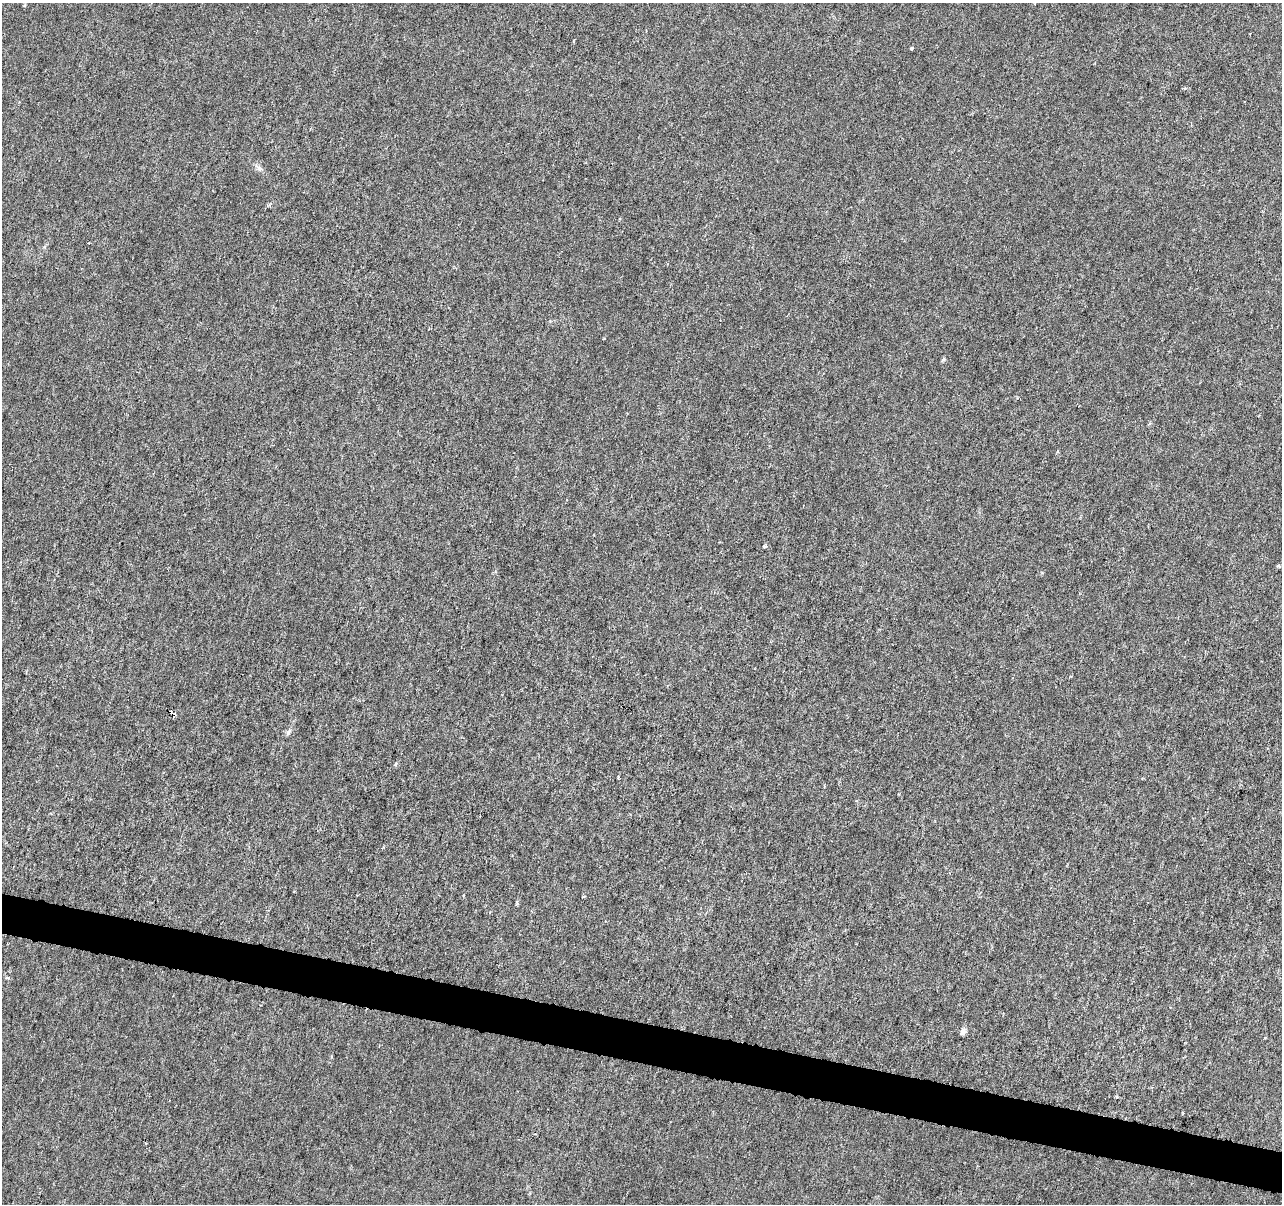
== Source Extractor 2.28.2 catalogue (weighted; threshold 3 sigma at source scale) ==
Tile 6 of 4 x 4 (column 2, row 2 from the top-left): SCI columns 1281-2560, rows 2626-3827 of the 5128 x 5312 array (HDU 1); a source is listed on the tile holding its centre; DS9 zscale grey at full resolution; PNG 1284 x 1206 px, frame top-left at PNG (2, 3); no overlay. Shown black and unused: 3% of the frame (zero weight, under 3 of 6 exposures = <1% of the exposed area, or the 3 px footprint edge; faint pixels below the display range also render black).
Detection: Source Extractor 2.28.2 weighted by HDU 2 'WHT'; one run over the whole footprint, this tile lists its part. Background -1.32e-04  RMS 0.0013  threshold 0.00513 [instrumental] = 3 sigma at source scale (4.09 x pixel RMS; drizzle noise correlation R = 1.36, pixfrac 0.8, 0.0396/0.0396 arcsec/px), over >= 5 px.
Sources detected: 13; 2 cosmic-ray / hot-pixel residue — not listed; the other 11 listed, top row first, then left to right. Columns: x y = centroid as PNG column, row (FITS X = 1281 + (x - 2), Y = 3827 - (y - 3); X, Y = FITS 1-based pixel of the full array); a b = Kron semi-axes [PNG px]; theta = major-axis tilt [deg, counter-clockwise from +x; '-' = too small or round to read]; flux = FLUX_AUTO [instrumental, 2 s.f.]
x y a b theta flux
912 48 3 3 - 0.21
259 168 8 6 -29 0.38
944 359 6 5 - 0.17
764 546 4 4 - 0.28
1278 566 4 4 - 0.22
288 732 10 5 56 0.33
395 764 5 4 - 0.16
583 897 4 2 - 0.11
517 903 5 4 - 0.15
7 978 3 3 - 0.41
963 1032 7 6 - 0.46